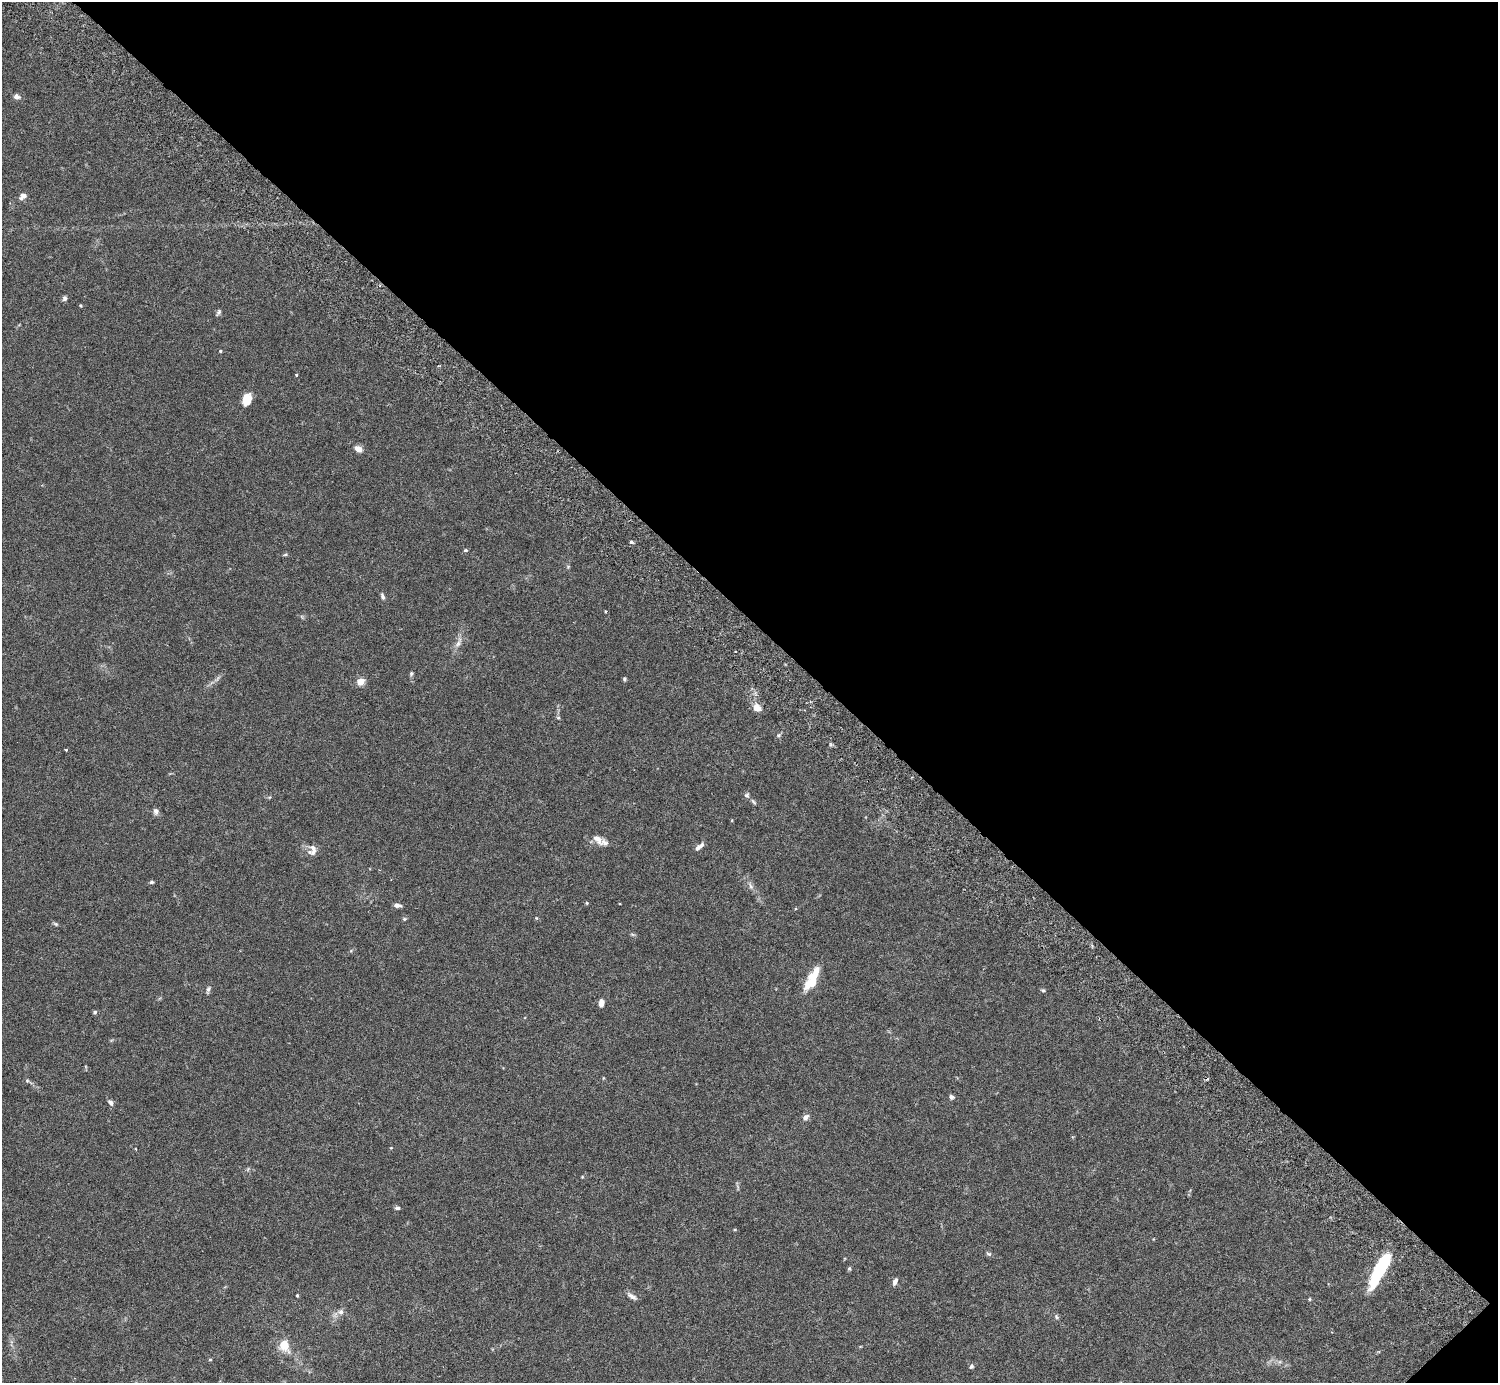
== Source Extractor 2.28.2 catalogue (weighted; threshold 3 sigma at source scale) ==
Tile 8 of 4 x 4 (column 4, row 2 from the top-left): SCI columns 4532-6027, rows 2968-4348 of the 6074 x 6074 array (HDU 1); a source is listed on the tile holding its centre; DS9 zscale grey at full resolution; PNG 1500 x 1385 px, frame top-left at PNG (2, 2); no overlay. Shown black and unused: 45% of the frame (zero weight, under 3 of 6 exposures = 3% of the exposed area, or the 3 px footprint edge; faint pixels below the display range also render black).
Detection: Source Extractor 2.28.2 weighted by HDU 2 'WHT'; one run over the whole footprint, this tile lists its part. Background 0.0146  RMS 0.002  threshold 0.00807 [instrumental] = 3 sigma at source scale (4.09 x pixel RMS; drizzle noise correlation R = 1.36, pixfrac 0.8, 0.05/0.05 arcsec/px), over >= 5 px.
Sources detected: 63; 1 cosmic-ray / hot-pixel residue — not listed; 4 inside a brighter listed object's ellipse — not listed separately; the other 58 listed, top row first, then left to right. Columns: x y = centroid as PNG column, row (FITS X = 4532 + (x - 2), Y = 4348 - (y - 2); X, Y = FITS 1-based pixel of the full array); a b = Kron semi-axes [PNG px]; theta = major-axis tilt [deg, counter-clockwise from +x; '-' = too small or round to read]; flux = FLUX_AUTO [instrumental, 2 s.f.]
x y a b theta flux
17 97 7 6 - 0.65
23 196 10 6 42 0.98
65 298 6 5 - 0.44
80 305 5 3 - 0.17
218 312 9 5 56 0.36
220 351 4 4 - 0.16
296 375 3 3 - 0.25
247 400 10 6 73 4.2
358 449 8 6 -35 1.3
631 542 5 4 - 0.28
466 550 4 4 - 0.34
285 555 6 3 19 0.21
568 566 6 4 1 0.2
382 596 9 5 -71 0.44
605 611 3 2 - 0.15
458 643 18 6 65 1.1
411 674 7 5 75 0.3
624 679 4 4 - 0.28
360 682 10 9 - 1.2
757 708 10 8 -34 1.4
558 717 6 4 0 0.23
779 735 6 5 - 0.31
66 750 3 3 - 0.19
747 795 7 6 - 0.38
753 801 10 4 -50 0.34
156 811 7 6 - 0.74
597 839 16 8 -47 1.3
699 846 13 5 40 0.77
313 848 9 7 -33 0.75
151 882 6 4 3 0.29
751 886 10 6 -69 0.58
587 903 5 3 - 0.16
397 905 9 5 -6 0.65
536 918 5 4 - 0.18
404 919 5 4 - 0.22
56 924 7 4 -32 0.26
812 982 23 14 46 3.6
208 990 11 5 74 0.43
1043 990 5 4 - 0.24
601 1003 8 5 86 1.1
95 1012 5 5 - 0.28
27 1081 6 4 0 0.25
952 1097 6 6 - 0.41
110 1102 9 5 -52 0.51
805 1117 8 6 48 0.71
397 1208 7 4 1 0.33
989 1254 7 5 -16 0.32
849 1269 6 4 75 0.26
1379 1271 43 11 62 10
895 1281 8 5 66 0.71
297 1295 4 3 - 0.19
632 1296 14 6 -31 0.76
1309 1299 4 4 - 0.2
340 1312 9 7 6 0.71
1056 1317 6 4 -62 0.3
284 1345 10 8 -78 3.5
210 1359 5 3 - 0.16
971 1366 6 5 - 0.37